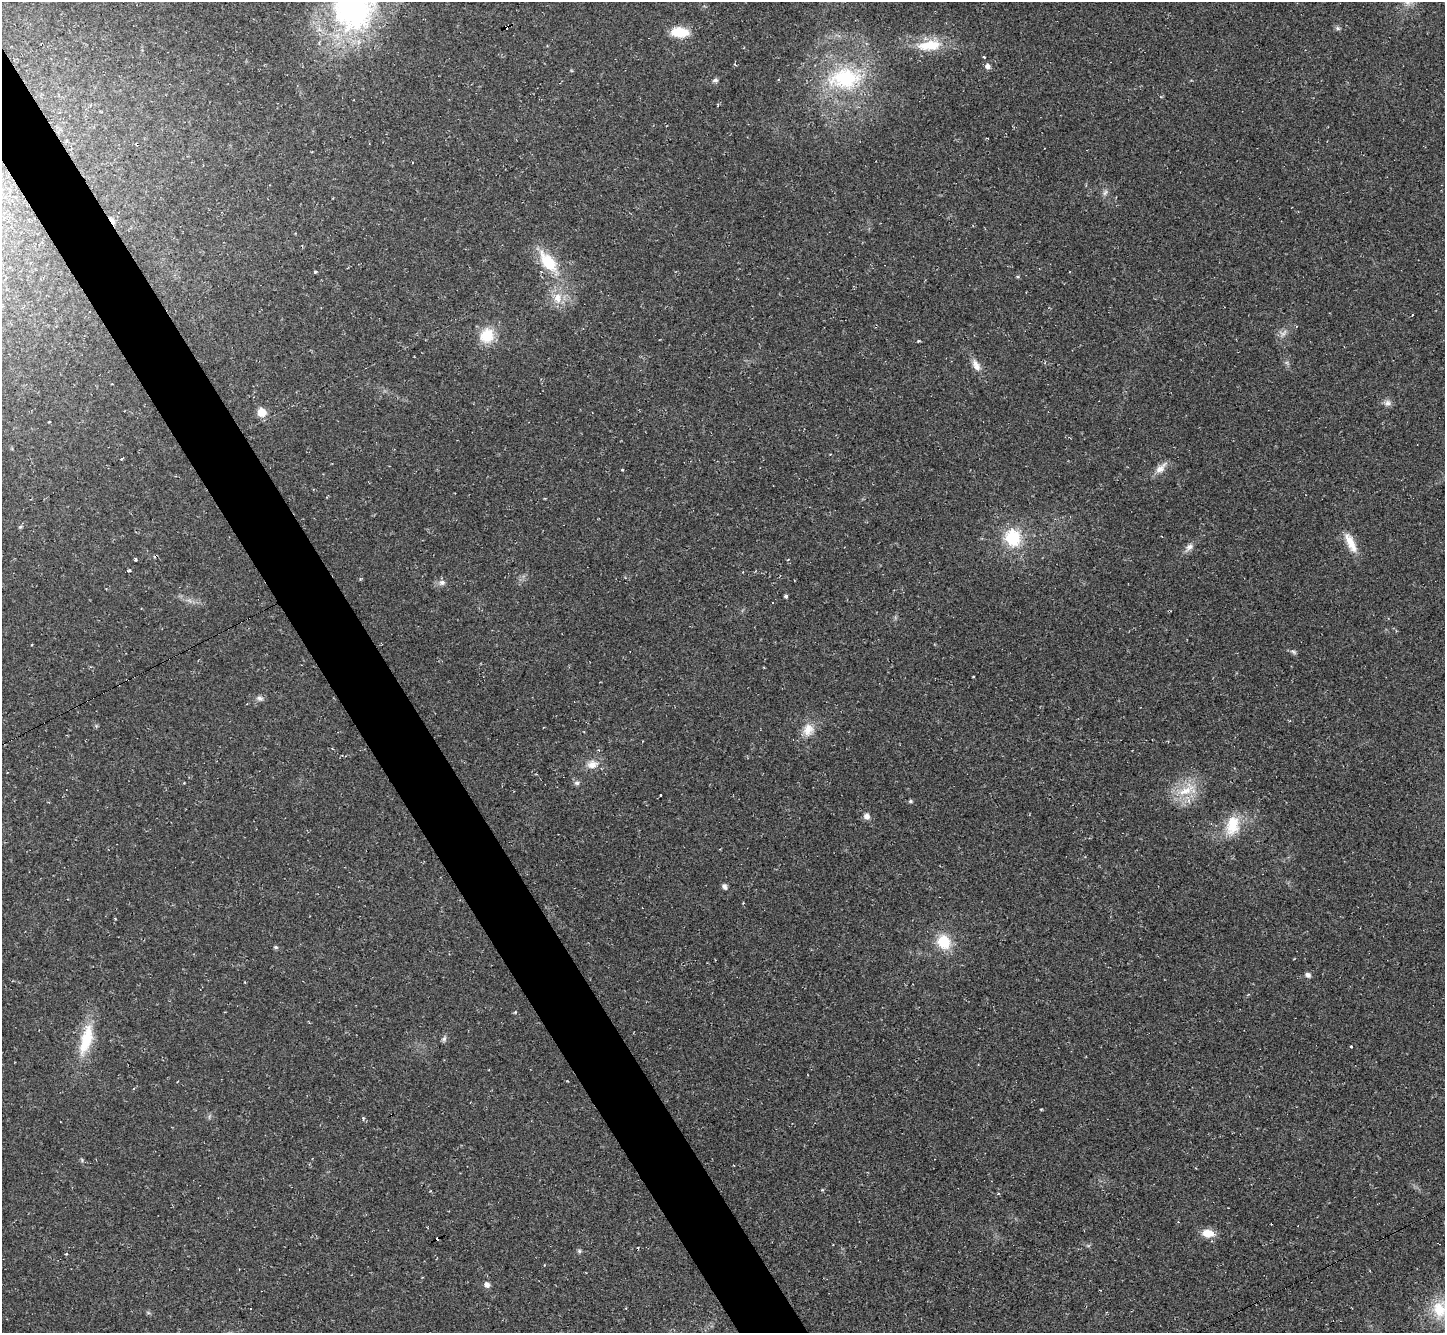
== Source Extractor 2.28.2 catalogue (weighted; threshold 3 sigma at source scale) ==
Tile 11 of 4 x 4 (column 3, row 3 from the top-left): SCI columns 2887-4329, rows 1619-2949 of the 5772 x 5763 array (HDU 1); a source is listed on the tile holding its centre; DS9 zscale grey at full resolution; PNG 1447 x 1335 px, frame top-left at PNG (2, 2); no overlay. Shown black and unused: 4% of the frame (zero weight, under 2 of 3 exposures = <1% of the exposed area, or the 3 px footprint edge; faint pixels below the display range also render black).
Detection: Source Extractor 2.28.2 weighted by HDU 2 'WHT'; one run over the whole footprint, this tile lists its part. Background 0.045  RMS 0.0066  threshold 0.0299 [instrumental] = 3 sigma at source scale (4.5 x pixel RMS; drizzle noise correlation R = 1.50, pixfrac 1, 0.05/0.05 arcsec/px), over >= 5 px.
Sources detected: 62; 1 too faint to see at this stretch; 7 cosmic-ray / hot-pixel residue — not listed; the other 54 listed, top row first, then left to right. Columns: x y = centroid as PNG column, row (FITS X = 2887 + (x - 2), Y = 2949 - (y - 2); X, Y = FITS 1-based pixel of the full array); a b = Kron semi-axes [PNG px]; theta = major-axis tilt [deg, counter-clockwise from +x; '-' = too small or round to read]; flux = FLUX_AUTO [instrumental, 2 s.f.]
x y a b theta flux
354 6 56 48 75 200
1338 28 7 5 -21 1.4
680 32 17 9 -3 18
929 45 33 14 7 21
984 57 3 3 - 1.3
988 66 6 5 - 3.2
845 78 43 26 7 61
715 80 7 5 12 1.5
1105 192 9 6 62 2
112 221 9 4 -57 3.5
547 261 32 17 -51 25
315 272 4 3 - 0.96
1018 277 6 4 0 0.74
558 298 17 11 90 9.9
90 312 3 2 - 0.49
487 335 15 14 - 19
918 341 4 3 - 0.63
976 365 18 9 -61 5.5
1387 403 10 8 6 2.8
261 412 9 9 - 7.6
121 458 3 3 - 1.7
1161 468 19 8 44 5.6
622 470 4 3 - 0.54
20 527 5 4 - 0.93
1013 538 20 17 -75 28
1350 542 29 9 -64 10
1189 547 10 8 29 3.2
136 560 4 3 - 0.69
129 571 4 3 - 0.88
442 582 9 7 2 2.8
786 596 4 3 - 1.4
1293 652 8 5 -28 1.5
973 677 3 2 - 0.42
260 698 10 6 -18 2.2
808 730 18 14 73 9.3
592 764 16 11 12 6.9
577 783 9 5 6 1.8
1186 790 32 14 34 19
910 801 5 4 - 1.2
866 816 7 7 - 3.6
1233 825 25 16 75 20
724 886 8 5 -49 2
944 942 16 14 -59 19
276 947 6 4 -3 1.2
1308 975 8 6 -23 2
86 1039 42 14 75 27
444 1039 8 6 72 1.7
1351 1047 3 3 - 7.4
82 1160 6 4 -50 0.9
1208 1233 13 8 -5 10
579 1251 6 5 - 1.1
487 1285 7 7 - 2.7
251 1308 3 2 - 0.72
1439 1309 28 21 -81 24
Overlapping masked pixels (flux is a lower limit): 1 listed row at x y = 112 221
Isophote crosses this tile's border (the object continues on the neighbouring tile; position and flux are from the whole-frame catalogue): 2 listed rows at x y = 354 6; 1439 1309